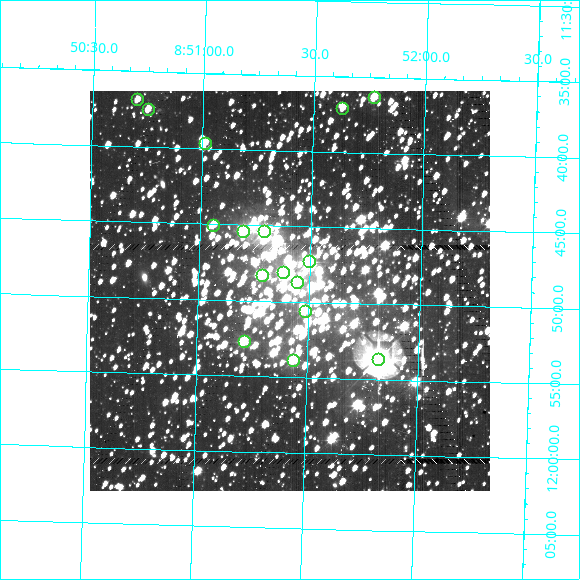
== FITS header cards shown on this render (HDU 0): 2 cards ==
NAXIS1  =                  400
NAXIS2  =                  400

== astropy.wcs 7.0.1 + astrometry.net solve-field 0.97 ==
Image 400 x 400 px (HDU 0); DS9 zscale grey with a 90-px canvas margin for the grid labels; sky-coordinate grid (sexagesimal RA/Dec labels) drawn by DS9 from the SOLVED WCS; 16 Tycho-2 reference stars matched to detected sources circled (green)
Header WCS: RA---TAN/DEC--TAN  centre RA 08:51:25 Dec +11:49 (132.85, +11.82 deg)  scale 3.98 arcsec/px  FOV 26.5' x 26.5'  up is -178 deg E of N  parity normal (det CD < 0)
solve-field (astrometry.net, Tycho-2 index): VERIFIED the header's WCS against the Tycho-2 star catalogue (16 matches, 0 conflicts) and refined it, rather than solving blind
Solved WCS: RA---TAN-SIP/DEC--TAN-SIP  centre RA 08:51:25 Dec +11:49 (132.85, +11.82 deg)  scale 3.98 arcsec/px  FOV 26.5' x 26.5'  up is -178 deg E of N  parity normal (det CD < 0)
The solver's refit moves the header's centre by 1.5 arcsec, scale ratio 0.9993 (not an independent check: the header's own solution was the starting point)
Tycho-2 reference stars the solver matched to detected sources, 16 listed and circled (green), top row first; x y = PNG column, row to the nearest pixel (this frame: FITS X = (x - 90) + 1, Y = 400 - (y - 91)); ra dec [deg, ICRS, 3 dp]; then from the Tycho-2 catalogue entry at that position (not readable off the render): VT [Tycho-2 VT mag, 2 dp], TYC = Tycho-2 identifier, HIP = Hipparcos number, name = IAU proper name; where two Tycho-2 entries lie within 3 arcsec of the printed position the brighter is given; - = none
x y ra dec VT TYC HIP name
374 97 132.942 +11.605 11.36 814-264-1 - -
137 99 132.675 +11.615 11.89 813-1227-1 - -
342 108 132.907 +11.618 12.28 814-1618-1 - -
148 109 132.687 +11.625 11.88 813-2302-1 - -
205 143 132.754 +11.660 12.71 813-1461-1 - -
213 225 132.765 +11.751 11.55 813-2294-1 - -
243 231 132.799 +11.756 10.07 814-1795-1 43465 -
264 231 132.823 +11.756 9.97 814-2331-1 - -
309 261 132.875 +11.788 9.91 814-1515-1 43491 -
283 272 132.845 +11.800 10.52 814-1531-1 - -
262 275 132.821 +11.804 10.52 814-1493-1 - -
297 282 132.862 +11.811 10.60 814-1631-1 - -
305 311 132.871 +11.843 10.52 814-1147-1 - -
244 341 132.803 +11.878 10.62 814-1099-1 - -
378 359 132.956 +11.894 7.98 814-795-1 43519 -
293 360 132.859 +11.898 10.57 814-1025-1 - -